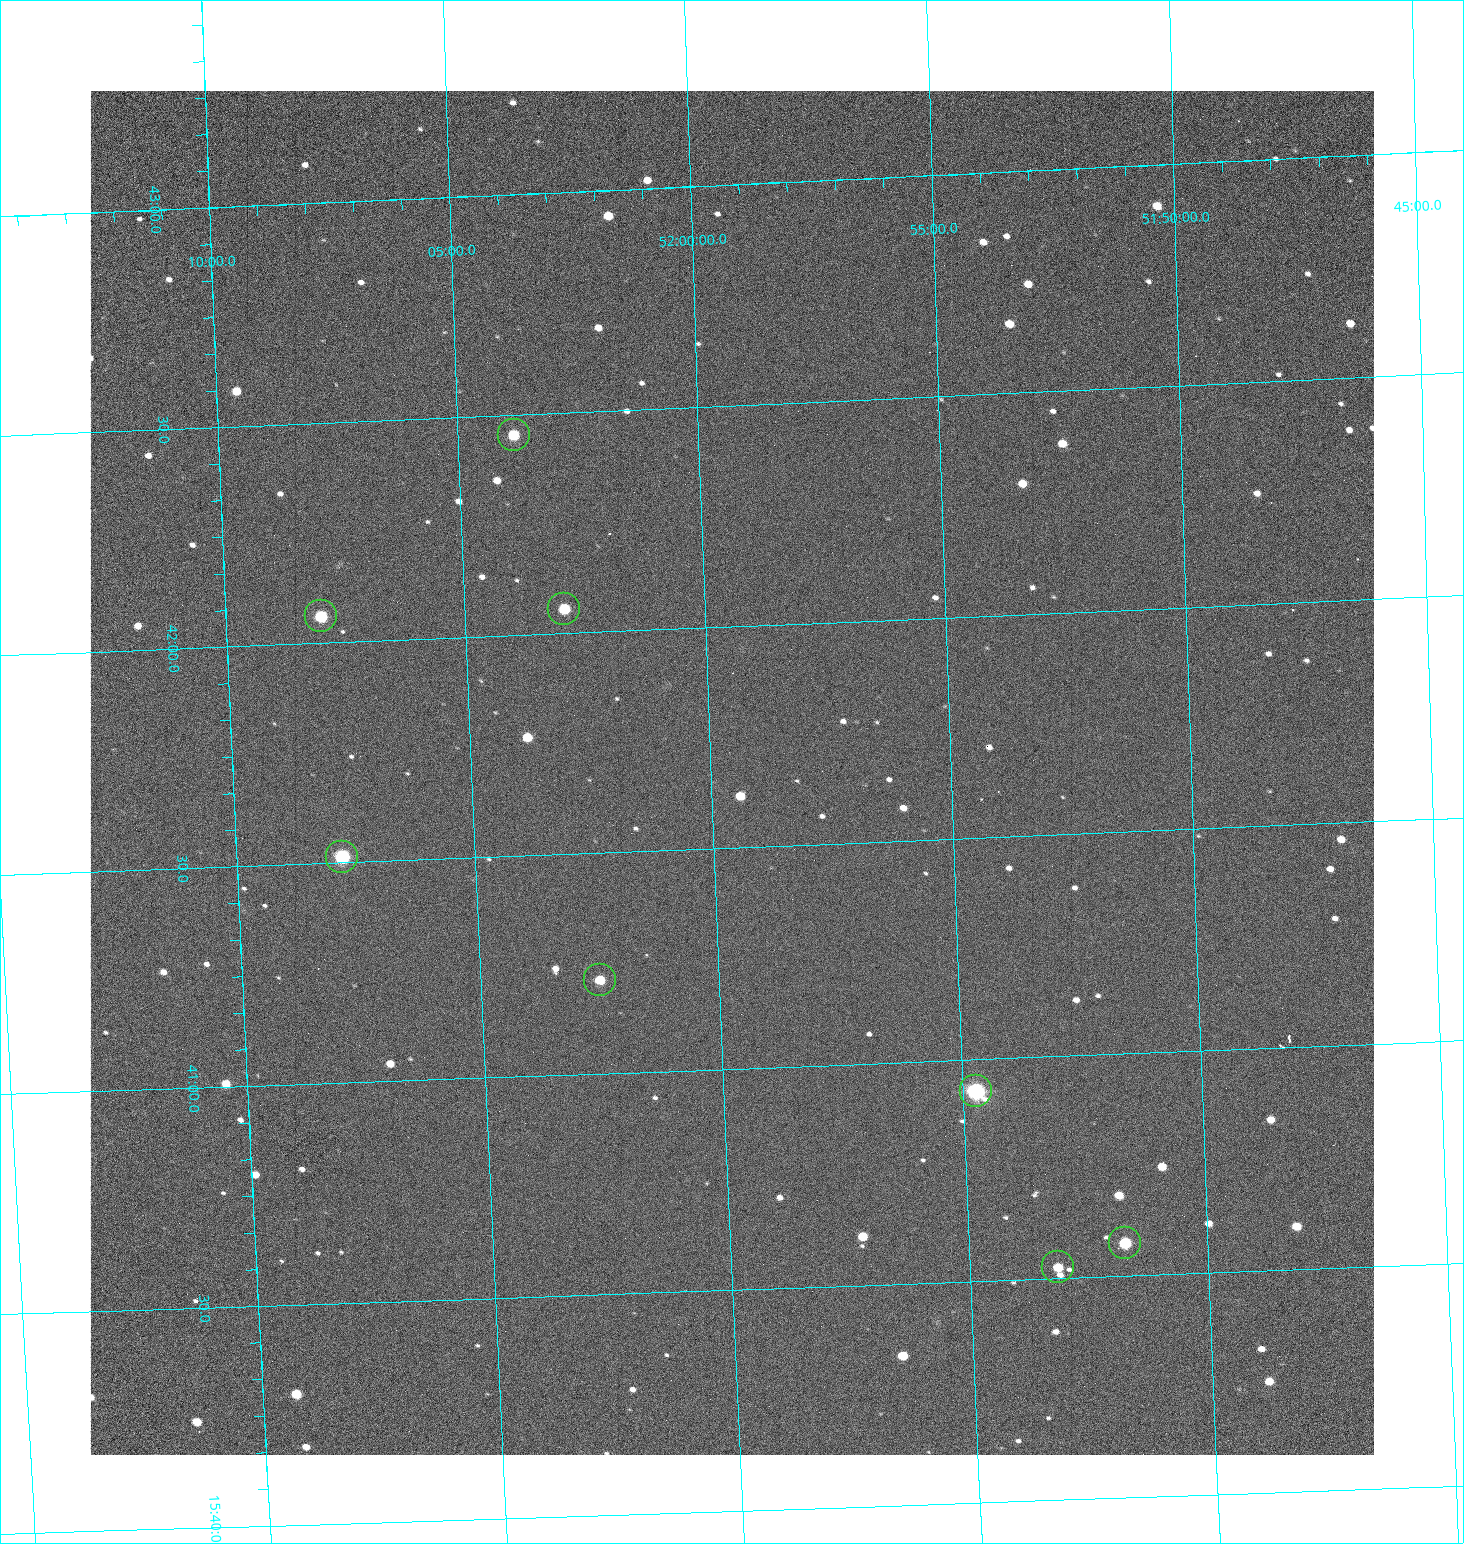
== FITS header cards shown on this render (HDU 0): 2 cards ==
NAXIS1  =                 1284 /fastest changing axis
NAXIS2  =                 1364 /next to fastest changing axis

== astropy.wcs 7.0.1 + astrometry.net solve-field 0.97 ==
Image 1284 x 1364 px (HDU 0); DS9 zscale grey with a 90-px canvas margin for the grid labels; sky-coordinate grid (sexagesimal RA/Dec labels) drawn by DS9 from the SOLVED WCS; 8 Tycho-2 reference stars matched to detected sources circled (green)
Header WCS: RA---TAN/DEC--TAN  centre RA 15:41:40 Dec +52:00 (235.42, +51.99 deg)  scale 1.26 arcsec/px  FOV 26.9' x 28.5'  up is +92 deg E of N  parity flipped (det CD > 0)
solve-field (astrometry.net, Tycho-2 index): VERIFIED the header's WCS against the Tycho-2 star catalogue (8 matches, 0 conflicts) and refined it, rather than solving blind
Solved WCS: RA---TAN-SIP/DEC--TAN-SIP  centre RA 15:41:40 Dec +52:00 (235.42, +51.99 deg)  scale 1.25 arcsec/px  FOV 26.8' x 28.5'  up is +92 deg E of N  parity flipped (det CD > 0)
The solver's refit moves the header's centre by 0.86 arcsec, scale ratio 0.9982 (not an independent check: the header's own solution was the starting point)
Tycho-2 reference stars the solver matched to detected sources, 8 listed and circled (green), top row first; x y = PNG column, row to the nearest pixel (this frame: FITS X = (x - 90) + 1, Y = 1364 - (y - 91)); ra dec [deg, ICRS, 3 dp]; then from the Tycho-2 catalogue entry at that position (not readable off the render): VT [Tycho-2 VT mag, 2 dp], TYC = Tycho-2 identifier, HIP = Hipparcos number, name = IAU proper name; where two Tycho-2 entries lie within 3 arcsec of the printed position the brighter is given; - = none
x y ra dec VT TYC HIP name
514 435 235.614 +52.064 11.61 3489-1132-1 - -
564 609 235.514 +52.049 11.19 3489-1407-1 - -
321 616 235.515 +52.133 11.12 3489-1380-1 - -
342 857 235.378 +52.130 9.31 3489-1322-1 76850 -
600 980 235.303 +52.042 11.52 3489-958-1 - -
976 1091 235.232 +51.912 9.59 3489-824-1 - -
1125 1243 235.143 +51.862 10.97 3489-1016-1 - -
1058 1267 235.131 +51.886 12.29 3489-908-1 - -